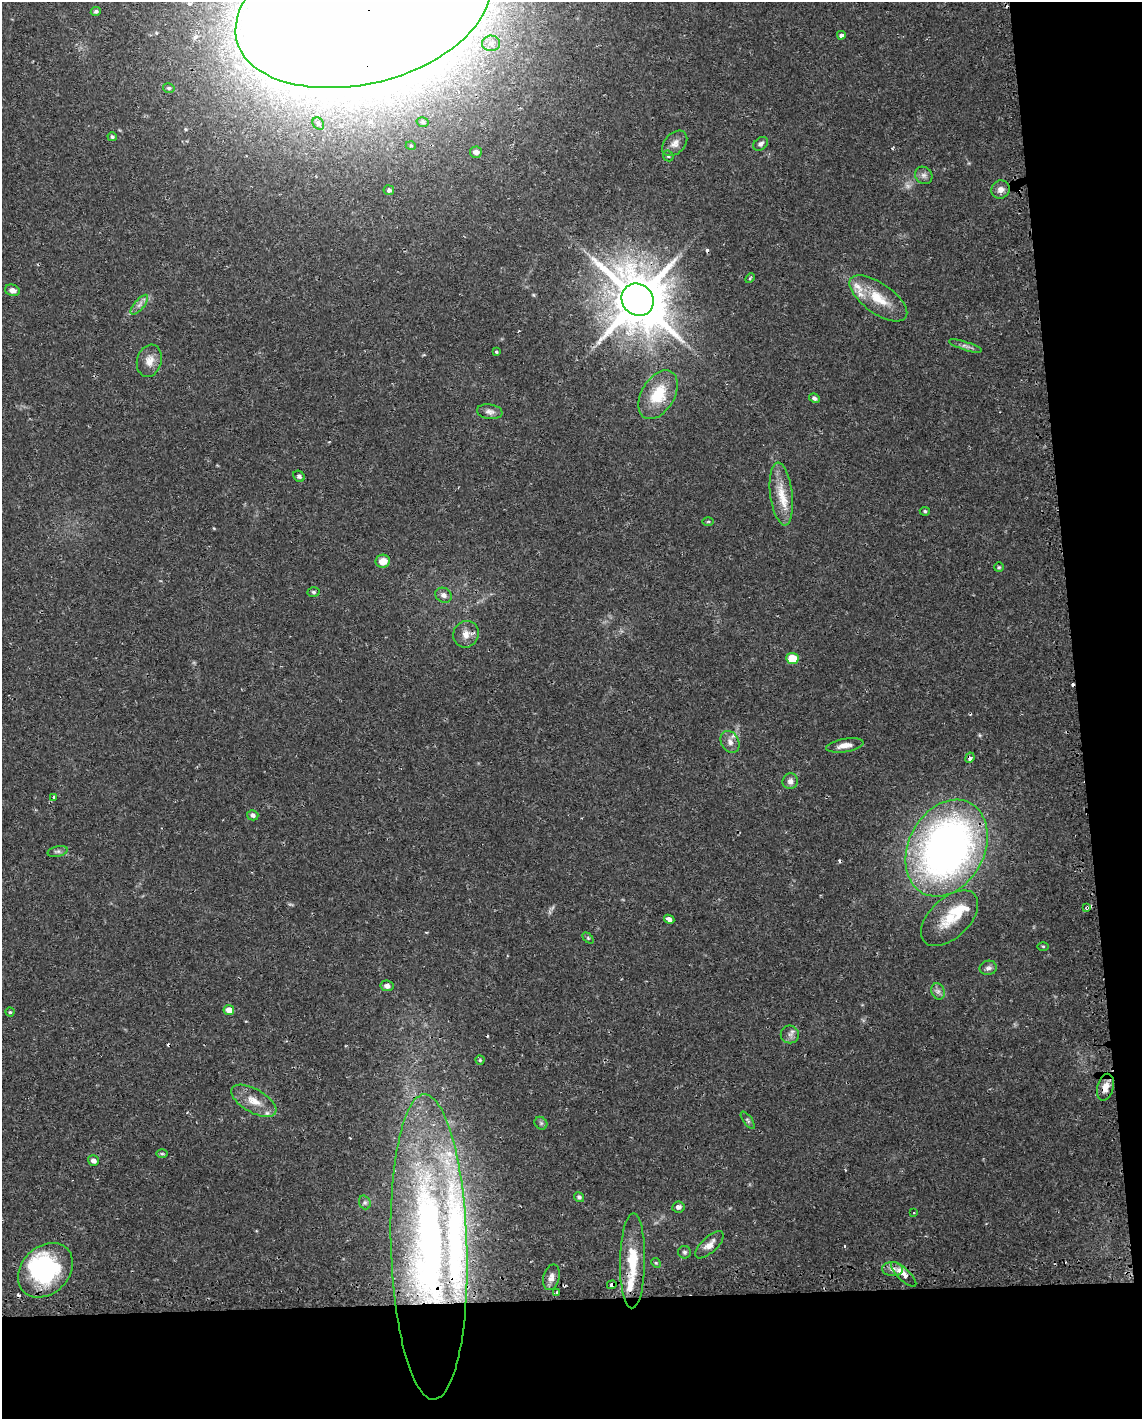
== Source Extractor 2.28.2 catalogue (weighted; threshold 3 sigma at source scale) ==
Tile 12 of 4 x 3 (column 4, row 3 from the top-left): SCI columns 3441-4580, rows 84-1500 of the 4619 x 4388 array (HDU 1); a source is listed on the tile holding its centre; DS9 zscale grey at full resolution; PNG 1144 x 1421 px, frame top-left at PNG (2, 2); each listed source drawn as its Kron ellipse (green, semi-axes under 4 px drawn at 4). Shown black and unused: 14% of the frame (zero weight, under 2 of 3 exposures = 3% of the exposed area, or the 3 px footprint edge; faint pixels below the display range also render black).
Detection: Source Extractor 2.28.2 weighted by HDU 2 'WHT'; one run over the whole footprint, this tile lists its part. Background 0.029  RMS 0.003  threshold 0.0137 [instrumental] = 3 sigma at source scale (4.5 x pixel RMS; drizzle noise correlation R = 1.50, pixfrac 1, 0.0396/0.0396 arcsec/px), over >= 5 px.
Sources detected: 98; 2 too faint to see at this stretch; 1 inside a brighter object's white glare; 9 cosmic-ray / hot-pixel residue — neither listed nor drawn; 8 inside a brighter listed object's ellipse — not listed separately; the other 78 listed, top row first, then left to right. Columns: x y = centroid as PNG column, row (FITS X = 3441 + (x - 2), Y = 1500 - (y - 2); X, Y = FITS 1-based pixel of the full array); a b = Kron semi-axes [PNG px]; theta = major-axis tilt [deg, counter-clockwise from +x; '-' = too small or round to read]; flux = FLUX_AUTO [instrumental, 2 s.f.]
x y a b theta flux
363 9 130 75 14 4200
96 11 5 4 - 0.58
841 35 4 3 - 1.9
491 43 9 8 - 1.6
169 88 6 4 -14 0.5
423 122 6 4 -16 0.57
318 123 6 5 - 0.69
112 137 4 4 - 0.58
675 143 15 10 46 2.3
761 144 8 6 36 0.95
411 146 5 3 - 0.29
476 152 6 5 - 1.5
668 156 6 4 -46 0.47
924 175 9 8 - 1.2
1000 189 9 9 - 1.9
389 190 5 5 - 0.79
750 278 5 3 - 0.35
12 290 7 5 -17 1.7
878 298 34 15 -35 9.2
638 300 17 15 -44 2000
139 305 12 5 50 1.4
965 346 17 4 -17 1.1
496 352 3 3 - 0.71
149 361 16 12 74 3.2
658 395 26 16 59 11
814 398 6 4 -26 0.8
490 412 13 7 -8 1.4
299 476 6 5 - 0.79
781 494 31 11 -83 6.7
925 511 5 4 - 0.45
708 522 6 4 1 0.34
383 561 7 6 - 3.9
999 567 5 5 - 0.41
314 592 6 4 -3 0.54
444 595 8 7 - 1.4
466 634 13 12 - 2.8
792 658 6 5 - 7.1
730 742 11 9 -63 1.9
845 745 19 6 9 2.7
970 758 5 4 - 1.3
790 781 8 7 - 1.4
54 797 3 3 - 0.68
253 815 6 5 - 0.95
947 848 51 38 62 180
58 851 10 5 14 0.84
1086 907 4 3 - 0.44
950 918 35 19 43 10
669 919 5 4 - 1.8
588 938 6 4 -45 0.42
1043 946 5 3 - 0.33
988 968 8 7 - 1
387 986 6 5 - 1.3
938 991 8 6 -69 1
229 1010 5 5 - 2.6
10 1012 4 4 - 0.4
790 1034 9 9 - 1.4
480 1060 4 4 - 0.39
1105 1087 13 8 75 2.7
254 1101 25 11 -30 4.9
748 1120 10 4 -54 0.62
541 1123 7 5 -45 0.65
162 1154 6 4 0 0.37
93 1161 6 5 - 1.2
579 1197 5 4 - 0.63
365 1202 7 5 -69 0.66
678 1207 6 5 - 1.1
914 1213 3 2 - 0.2
709 1245 18 7 43 2.3
429 1247 152 38 -88 190
684 1252 6 6 - 0.6
633 1261 47 12 89 12
656 1263 5 4 - 0.39
893 1269 10 7 -3 1.8
45 1270 31 23 45 36
904 1274 16 6 -44 3.8
551 1277 13 8 75 1.7
612 1285 5 3 - 3.4
557 1293 3 3 - 2.1
Overlapping masked pixels (flux is a lower limit): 6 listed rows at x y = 363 9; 638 300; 970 758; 429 1247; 633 1261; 612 1285
Isophote crosses this tile's border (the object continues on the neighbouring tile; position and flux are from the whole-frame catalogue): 1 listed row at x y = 363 9